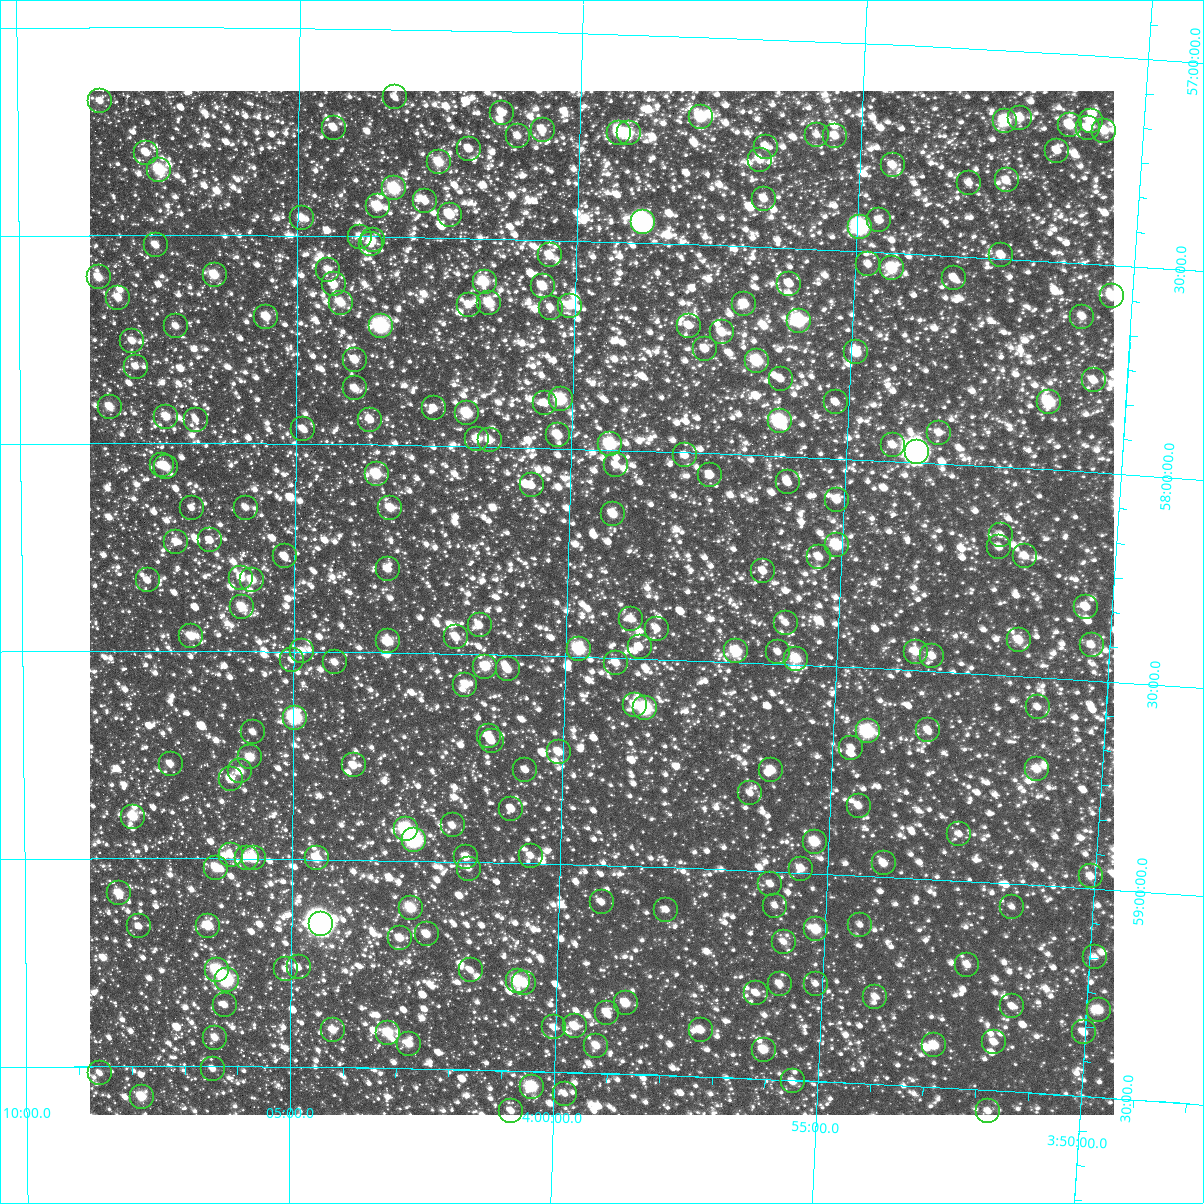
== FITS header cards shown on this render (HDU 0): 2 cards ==
NAXIS1  =                 1024
NAXIS2  =                 1024

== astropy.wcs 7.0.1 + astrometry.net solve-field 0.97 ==
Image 1024 x 1024 px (HDU 0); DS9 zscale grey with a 90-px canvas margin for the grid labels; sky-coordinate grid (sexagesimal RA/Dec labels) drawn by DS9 from the SOLVED WCS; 238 Tycho-2 reference stars matched to detected sources circled (green)
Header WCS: RA---TAN-SIP/DEC--TAN-SIP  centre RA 03:59:22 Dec +58:22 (59.84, +58.37 deg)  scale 8.66 arcsec/px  FOV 147.8' x 147.9'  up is +178 deg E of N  parity flipped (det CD > 0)
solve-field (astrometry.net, Tycho-2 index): VERIFIED the header's WCS against the Tycho-2 star catalogue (verified at 6 index scales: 13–238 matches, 0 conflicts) and refined it, rather than solving blind
Solved WCS: RA---TAN-SIP/DEC--TAN-SIP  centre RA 03:59:22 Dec +58:22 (59.84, +58.37 deg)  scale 8.66 arcsec/px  FOV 147.9' x 147.9'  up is +178 deg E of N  parity flipped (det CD > 0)
The solver's refit moves the header's centre by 0.76 arcsec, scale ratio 1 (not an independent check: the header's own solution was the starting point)
Tycho-2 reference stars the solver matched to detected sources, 238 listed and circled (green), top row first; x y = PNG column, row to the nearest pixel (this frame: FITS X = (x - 90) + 1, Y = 1024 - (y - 91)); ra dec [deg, ICRS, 3 dp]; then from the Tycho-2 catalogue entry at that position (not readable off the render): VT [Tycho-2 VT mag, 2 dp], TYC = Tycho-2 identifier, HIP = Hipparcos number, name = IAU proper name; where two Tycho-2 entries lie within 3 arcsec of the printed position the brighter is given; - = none
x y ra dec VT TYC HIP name
395 97 60.824 +57.164 11.63 3726-105-1 - -
100 101 62.131 +57.178 11.40 3726-953-1 - -
502 113 60.346 +57.197 11.04 3726-153-1 - -
701 117 59.463 +57.193 9.36 3725-621-1 - -
1020 118 58.048 +57.159 10.42 3725-974-1 - -
1005 121 58.113 +57.169 9.45 3725-993-1 - -
1091 121 57.734 +57.156 11.17 3725-1026-1 - -
1070 125 57.826 +57.170 10.27 3725-729-1 - -
334 128 61.094 +57.239 11.07 3726-483-1 - -
1088 128 57.746 +57.174 11.18 3725-15-1 - -
543 130 60.165 +57.235 10.73 3726-589-1 - -
1104 131 57.671 +57.178 10.55 3725-119-1 - -
619 133 59.826 +57.237 9.77 3725-498-1 - -
629 133 59.781 +57.237 10.18 3725-866-1 - -
817 135 58.946 +57.225 11.95 3725-315-1 - -
518 136 60.274 +57.251 11.35 3726-116-1 - -
835 136 58.864 +57.225 10.96 3725-877-1 - -
766 147 59.171 +57.258 10.79 3725-199-1 - -
469 149 60.491 +57.285 11.44 3726-979-1 - -
1057 151 57.875 +57.233 11.63 3725-377-1 - -
146 153 61.927 +57.302 10.79 3726-639-1 - -
760 160 59.193 +57.291 11.23 3725-214-1 - -
439 162 60.623 +57.318 9.85 3726-229-1 - -
893 165 58.602 +57.289 11.11 3725-710-1 - -
159 170 61.868 +57.343 9.19 3726-306-1 19247 -
1007 180 58.092 +57.312 11.30 3725-341-1 - -
969 183 58.259 +57.323 11.50 3725-971-1 - -
394 188 60.821 +57.383 8.90 3726-984-1 - -
764 199 59.169 +57.383 10.79 3725-838-1 - -
425 201 60.681 +57.412 11.29 3726-514-1 - -
378 206 60.894 +57.427 9.72 3726-434-1 - -
450 215 60.569 +57.444 10.94 3726-1535-1 - -
302 218 61.231 +57.457 10.85 3726-1326-1 - -
879 220 58.650 +57.424 11.40 3725-195-1 - -
643 222 59.708 +57.451 6.96 3725-1789-1 18602 -
860 227 58.734 +57.441 7.80 3725-1845-1 18314 -
360 237 60.970 +57.500 11.57 3726-1530-1 - -
373 240 60.913 +57.508 11.34 3726-1321-1 - -
371 244 60.921 +57.518 11.45 3726-1560-1 - -
156 245 61.883 +57.525 11.70 3726-1462-1 - -
550 255 60.119 +57.537 11.14 3726-1331-1 - -
1001 255 58.097 +57.492 10.85 3725-1714-1 - -
868 264 58.691 +57.530 11.10 3725-1598-1 - -
892 268 58.583 +57.537 9.65 3725-1569-1 - -
328 270 61.112 +57.581 11.22 3726-1403-1 - -
215 275 61.621 +57.595 9.93 3726-1508-1 - -
99 277 62.141 +57.602 10.50 3726-1278-1 - -
954 278 58.303 +57.553 11.19 3725-1833-1 - -
485 282 60.408 +57.604 9.94 3726-1418-1 - -
334 284 61.084 +57.616 10.65 3726-1437-1 - -
789 284 59.040 +57.585 11.20 3725-1737-1 - -
543 286 60.146 +57.611 10.06 3726-1143-1 - -
1112 296 57.592 +57.574 10.49 3725-1516-1 - -
118 298 62.053 +57.651 10.94 3726-1121-1 - -
341 303 61.052 +57.660 10.06 3726-1537-1 - -
489 303 60.384 +57.654 9.75 3726-1520-1 - -
744 304 59.240 +57.638 10.40 3725-1474-1 - -
469 305 60.478 +57.660 11.74 3726-1186-1 - -
570 306 60.022 +57.657 10.95 3726-1240-1 - -
551 308 60.107 +57.662 11.21 3726-1209-1 - -
266 317 61.387 +57.695 10.34 3726-1578-1 - -
1082 317 57.718 +57.628 11.34 3725-1502-1 - -
799 321 58.990 +57.674 8.87 3725-1807-1 - -
176 326 61.793 +57.719 11.19 3726-1625-1 - -
381 326 60.871 +57.714 8.02 3726-1610-1 18932 -
689 326 59.484 +57.695 11.11 3725-1556-1 - -
722 332 59.334 +57.709 10.57 3725-1368-1 - -
132 341 61.990 +57.755 11.39 3726-1243-1 - -
705 349 59.408 +57.750 10.99 3725-1672-1 - -
856 352 58.725 +57.743 9.95 3725-1274-1 - -
355 360 60.986 +57.797 10.52 3726-1586-1 - -
757 361 59.171 +57.774 9.01 3725-1282-1 - -
136 367 61.975 +57.816 11.91 3726-1409-1 - -
781 379 59.062 +57.815 11.40 3725-1417-1 - -
1094 380 57.650 +57.779 11.18 3725-1188-1 - -
355 388 60.984 +57.866 10.88 3726-1596-1 - -
561 399 60.053 +57.882 8.98 3726-1266-1 - -
836 402 58.808 +57.866 11.44 3725-1040-1 - -
1049 402 57.844 +57.838 9.28 3725-1636-1 18042 -
545 403 60.123 +57.892 11.52 3726-1290-1 - -
110 407 62.093 +57.912 10.48 3726-1515-1 - -
434 408 60.624 +57.911 11.54 3726-1136-1 - -
467 413 60.474 +57.921 9.25 3726-1614-1 - -
166 417 61.837 +57.937 10.48 3726-1197-1 - -
196 420 61.702 +57.944 12.54 3726-1082-1 - -
370 420 60.912 +57.941 11.05 3726-1097-1 - -
780 421 59.057 +57.917 8.25 3725-1211-1 - -
303 429 61.218 +57.964 11.21 3726-1104-1 - -
939 433 58.334 +57.926 11.26 3725-1124-1 - -
558 435 60.060 +57.969 10.72 3726-1081-1 - -
477 439 60.428 +57.984 10.84 3726-1458-1 - -
490 440 60.368 +57.984 10.68 3726-1307-1 - -
610 444 59.823 +57.987 8.79 3725-1230-1 18632 -
893 445 58.540 +57.962 11.15 3725-1134-1 - -
917 452 58.430 +57.975 5.81 3725-1884-1 18217 -
685 455 59.480 +58.008 11.50 3725-1728-1 - -
162 465 61.857 +58.053 12.00 3726-1427-1 - -
616 465 59.793 +58.036 10.80 3725-1720-1 - -
166 467 61.837 +58.058 10.54 3726-1086-1 - -
377 474 60.881 +58.071 9.70 3726-1170-1 - -
710 475 59.363 +58.053 11.48 3725-1253-1 - -
788 482 59.010 +58.063 11.39 3725-1495-1 - -
532 485 60.175 +58.091 11.31 3726-1408-1 - -
837 500 58.783 +58.100 10.90 3725-1476-1 - -
192 508 61.721 +58.157 11.98 3730-574-1 - -
246 508 61.474 +58.155 11.21 3730-412-1 - -
390 508 60.815 +58.152 10.33 3730-522-1 - -
613 514 59.799 +58.154 10.22 3729-435-1 - -
1001 535 58.030 +58.163 11.49 3729-509-1 - -
210 540 61.637 +58.234 11.46 3730-358-1 - -
176 542 61.791 +58.238 11.36 3730-466-1 - -
837 545 58.773 +58.209 9.37 3729-681-1 18325 -
999 547 58.033 +58.194 11.56 3729-141-1 - -
285 556 61.295 +58.272 11.34 3730-408-1 - -
1025 556 57.913 +58.211 11.21 3729-73-1 - -
819 557 58.854 +58.239 10.74 3729-63-1 - -
388 569 60.821 +58.299 11.18 3730-556-1 - -
763 571 59.105 +58.279 11.02 3729-193-1 - -
241 578 61.493 +58.325 11.14 3730-420-1 - -
148 580 61.922 +58.331 11.68 3730-562-1 - -
252 580 61.443 +58.329 10.09 3730-586-1 - -
242 607 61.491 +58.394 10.05 3730-1558-1 - -
1086 607 57.620 +58.325 11.00 3729-585-1 - -
631 619 59.702 +58.406 11.19 3729-931-1 - -
786 623 58.991 +58.401 12.15 3729-895-1 - -
480 625 60.397 +58.430 11.71 3730-1439-1 - -
657 629 59.582 +58.427 10.99 3729-689-1 - -
191 636 61.721 +58.466 10.38 3730-1365-1 - -
456 637 60.503 +58.461 11.02 3730-1566-1 - -
1019 640 57.918 +58.414 10.51 3729-135-1 - -
388 641 60.815 +58.472 10.51 3730-1334-1 - -
1092 645 57.583 +58.415 11.22 3729-775-1 - -
640 647 59.659 +58.473 11.48 3729-665-1 - -
579 649 59.936 +58.482 8.88 3729-467-1 - -
302 651 61.212 +58.500 10.65 3730-1350-1 - -
736 651 59.213 +58.475 9.35 3729-201-1 - -
778 652 59.021 +58.472 12.59 3729-183-1 - -
916 652 58.389 +58.455 10.52 3729-591-1 - -
932 656 58.312 +58.464 11.35 3729-797-1 - -
796 659 58.936 +58.486 9.91 3729-203-1 - -
292 660 61.258 +58.521 11.70 3730-1263-1 - -
335 662 61.060 +58.526 11.07 3730-1327-1 - -
616 663 59.764 +58.512 11.28 3729-911-1 - -
485 667 60.367 +58.530 10.04 3730-1450-1 - -
508 669 60.264 +58.534 10.60 3730-1385-1 - -
465 685 60.457 +58.574 10.56 3730-1541-1 - -
635 705 59.672 +58.611 11.07 3729-93-1 - -
1038 707 57.814 +58.573 11.67 3729-119-1 - -
645 708 59.623 +58.619 8.39 3729-57-1 18567 -
295 718 61.244 +58.660 7.82 3730-1047-1 19057 -
928 730 58.313 +58.643 11.21 3729-187-1 - -
868 731 58.591 +58.653 8.85 3729-381-1 18260 -
253 732 61.434 +58.696 11.47 3730-1073-1 - -
489 736 60.342 +58.697 11.44 3730-1071-1 - -
492 741 60.330 +58.708 11.32 3730-1401-1 - -
851 748 58.664 +58.695 11.40 3729-283-1 - -
559 752 60.018 +58.731 10.43 3730-983-1 - -
250 757 61.447 +58.756 10.32 3730-797-1 - -
171 764 61.817 +58.772 11.16 3730-1009-1 - -
354 765 60.968 +58.773 10.80 3730-1326-1 - -
1037 769 57.800 +58.722 10.52 3729-253-1 - -
525 770 60.170 +58.776 11.45 3730-1001-1 - -
771 770 59.029 +58.756 10.45 3729-55-1 - -
240 771 61.493 +58.790 10.89 3730-1463-1 - -
231 779 61.537 +58.809 11.16 3730-1400-1 - -
750 793 59.123 +58.814 11.55 3729-1239-1 - -
859 806 58.617 +58.833 11.01 3729-1217-1 - -
511 809 60.231 +58.870 11.49 3730-994-1 - -
133 817 61.990 +58.899 10.01 3730-1292-1 - -
453 825 60.503 +58.914 11.39 3730-1091-1 - -
406 829 60.720 +58.924 8.31 3730-975-1 18880 -
959 834 58.142 +58.888 11.80 3729-1034-1 - -
414 840 60.682 +58.949 7.56 3730-817-1 18871 -
815 842 58.813 +58.925 9.66 3729-1106-1 - -
231 855 61.537 +58.991 11.12 3730-901-1 - -
531 856 60.135 +58.982 11.36 3730-730-1 - -
466 857 60.436 +58.988 10.92 3730-859-1 - -
247 858 61.461 +58.999 11.14 3730-1194-1 - -
254 858 61.429 +58.998 9.79 3730-827-1 - -
317 858 61.135 +58.997 10.01 3730-937-1 - -
884 863 58.486 +58.969 10.80 3729-964-1 - -
216 868 61.603 +59.022 10.07 3730-894-1 - -
469 869 60.424 +59.017 11.35 3730-1388-1 - -
801 869 58.871 +58.990 10.95 3729-954-1 - -
1091 876 57.519 +58.971 11.15 3729-820-1 - -
770 884 59.012 +59.031 11.61 3729-968-1 - -
119 893 62.057 +59.084 10.22 3730-1416-1 - -
602 902 59.798 +59.089 11.52 3729-758-1 - -
775 906 58.986 +59.083 12.22 3729-1300-1 - -
1012 907 57.878 +59.056 12.15 3729-1211-1 - -
411 908 60.692 +59.114 9.47 3730-1512-1 - -
666 910 59.494 +59.103 12.00 3729-1039-1 - -
321 924 61.113 +59.156 5.09 3730-1595-1 19018 -
860 925 58.583 +59.119 11.74 3729-1123-1 - -
139 926 61.964 +59.163 11.24 3730-814-1 - -
208 926 61.639 +59.161 9.93 3730-1241-1 - -
816 929 58.788 +59.135 9.82 3729-1091-1 - -
427 934 60.614 +59.176 10.67 3730-1371-1 - -
400 938 60.739 +59.187 10.81 3730-1198-1 - -
784 942 58.938 +59.168 11.45 3729-1052-1 - -
1095 957 57.476 +59.164 11.99 3729-878-1 - -
967 965 58.071 +59.201 11.28 3729-1033-1 - -
299 967 61.215 +59.261 11.50 3730-722-1 - -
286 969 61.274 +59.265 11.71 3730-1520-1 - -
217 970 61.598 +59.268 8.89 3730-331-1 - -
471 970 60.405 +59.261 11.71 3730-1341-1 - -
227 980 61.553 +59.293 8.07 3730-743-1 - -
518 981 60.180 +59.285 9.10 3730-786-1 - -
524 983 60.150 +59.290 10.31 3730-1121-1 - -
780 984 58.948 +59.270 11.41 3729-816-1 - -
816 984 58.779 +59.265 12.12 3729-790-1 - -
756 993 59.058 +59.294 11.34 3729-394-1 - -
875 997 58.496 +59.290 11.45 3729-548-1 - -
626 1003 59.669 +59.330 10.04 3729-360-1 - -
225 1005 61.562 +59.352 11.57 3730-767-1 - -
1012 1006 57.849 +59.295 11.41 3729-596-1 - -
1099 1010 57.441 +59.291 10.05 3729-782-1 - -
607 1013 59.757 +59.354 10.86 3729-1002-1 - -
575 1026 59.907 +59.389 10.29 3729-340-1 - -
554 1027 60.005 +59.393 11.12 3730-547-1 - -
333 1030 61.048 +59.410 10.76 3730-1297-1 - -
701 1030 59.312 +59.388 10.67 3729-528-1 - -
1084 1032 57.503 +59.347 11.29 3729-866-1 - -
388 1033 60.788 +59.415 9.67 3730-855-1 - -
215 1038 61.606 +59.431 10.86 3730-459-1 - -
994 1042 57.924 +59.384 11.32 3729-156-1 - -
409 1044 60.688 +59.441 10.33 3730-1196-1 - -
934 1045 58.205 +59.399 10.08 3729-1236-1 - -
596 1046 59.802 +59.435 10.93 3729-1179-1 - -
764 1050 59.011 +59.430 10.40 3729-1190-1 - -
213 1069 61.616 +59.505 11.61 3730-871-1 - -
100 1073 62.152 +59.516 11.31 3730-718-1 - -
793 1081 58.866 +59.503 11.23 3729-120-1 - -
532 1087 60.101 +59.537 9.14 3730-1011-1 - -
565 1094 59.944 +59.552 11.74 3729-544-1 - -
142 1097 61.953 +59.573 9.72 3730-733-1 - -
511 1111 60.197 +59.597 11.52 3730-1576-1 - -
988 1111 57.933 +59.550 11.63 3729-1177-1 - -